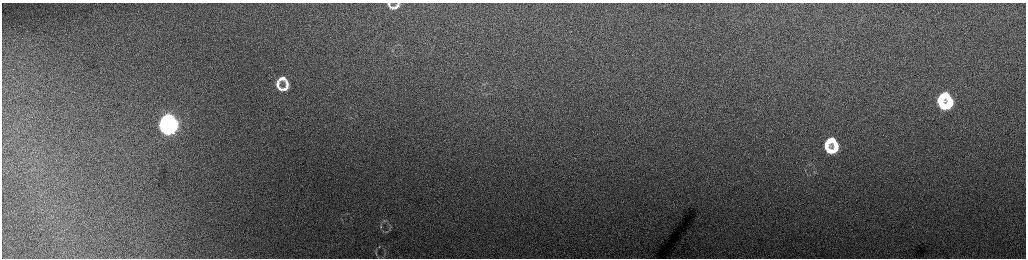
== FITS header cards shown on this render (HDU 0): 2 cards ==
NAXIS1  =                 2048 /fastest changing axis
NAXIS2  =                  512 /next to fastest changing axis

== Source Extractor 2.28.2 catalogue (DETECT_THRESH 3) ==
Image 2048 x 512 px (HDU 0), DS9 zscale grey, zoomed out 1/2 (1 PNG px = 2 x 2 image px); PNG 1028 x 260 px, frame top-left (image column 1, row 511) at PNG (2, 3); no overlay
Background 156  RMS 1.8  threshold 5.41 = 3 sigma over >= 5 px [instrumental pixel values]
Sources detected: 25; all 25 listed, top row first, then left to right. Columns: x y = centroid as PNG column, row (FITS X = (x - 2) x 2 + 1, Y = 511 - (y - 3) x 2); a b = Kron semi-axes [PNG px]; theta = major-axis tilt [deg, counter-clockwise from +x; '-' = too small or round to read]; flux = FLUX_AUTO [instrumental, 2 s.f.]
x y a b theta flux
388 4 4 3 - 660
397 6 6 3 74 850
391 7 7 3 -20 1000
395 7 4 3 - 440
282 78 10 6 10 2500
277 84 10 4 -89 2000
287 85 13 5 -88 2200
282 89 12 4 -5 2200
944 95 11 6 -13 12000
942 104 15 9 -42 19000
949 104 10 5 69 9300
167 119 8 5 18 35000
163 124 9 4 -89 33000
173 126 11 5 90 45000
168 129 10 5 -1 34000
830 140 11 7 -16 6900
826 146 7 4 -79 4600
835 149 11 5 81 5700
830 151 10 4 -10 5300
384 221 4 2 - 250
381 227 5 3 - 480
390 229 5 2 - 380
379 246 6 4 44 560
376 253 8 4 -76 850
385 255 3 2 - 300
At the frame edge (FLAGS 8, measured only in part): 1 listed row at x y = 388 4